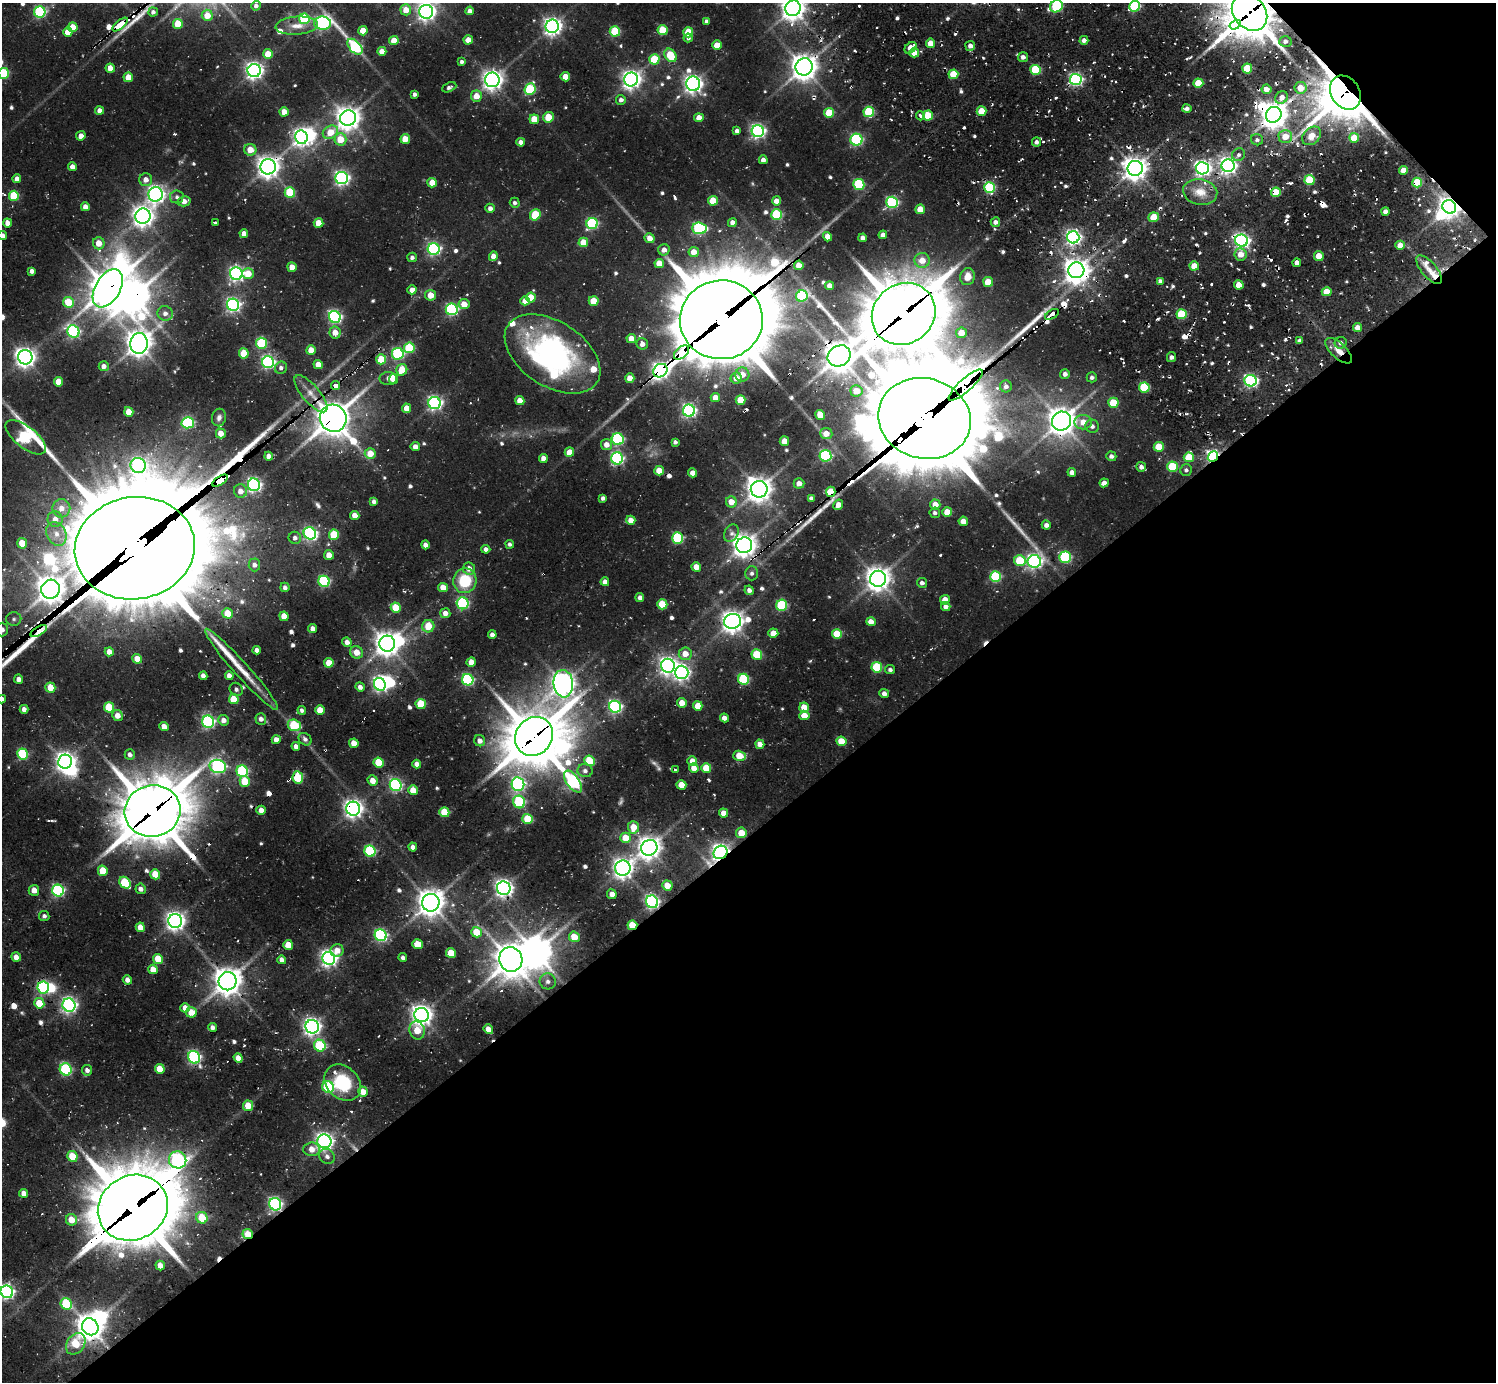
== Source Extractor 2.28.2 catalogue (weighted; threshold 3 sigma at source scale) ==
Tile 12 of 4 x 4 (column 4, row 3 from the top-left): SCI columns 4750-6243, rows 1994-3373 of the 6308 x 6285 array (HDU 1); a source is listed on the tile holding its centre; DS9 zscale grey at full resolution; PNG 1498 x 1384 px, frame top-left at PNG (2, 3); each listed source drawn as its Kron ellipse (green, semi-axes under 4 px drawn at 4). Shown black and unused: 41% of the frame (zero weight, under 2 of 3 exposures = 12% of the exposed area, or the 3 px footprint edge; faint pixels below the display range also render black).
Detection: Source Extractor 2.28.2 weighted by HDU 2 'WHT'; one run over the whole footprint, this tile lists its part. Background 0.152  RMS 0.011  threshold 0.051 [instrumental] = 3 sigma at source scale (4.5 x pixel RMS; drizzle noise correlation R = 1.50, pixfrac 1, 0.05/0.05 arcsec/px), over >= 5 px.
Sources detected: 682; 7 too faint to see at this stretch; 20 inside a brighter object's white glare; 29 cosmic-ray / hot-pixel residue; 8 long thin detections or spike segments (spike, bleed or trail) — neither listed nor drawn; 9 inside a brighter listed object's ellipse — not listed separately; of the other 609, all 500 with FLUX_AUTO >= 2.98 (the completeness limit of this list) listed and drawn (109 fainter detections not listed), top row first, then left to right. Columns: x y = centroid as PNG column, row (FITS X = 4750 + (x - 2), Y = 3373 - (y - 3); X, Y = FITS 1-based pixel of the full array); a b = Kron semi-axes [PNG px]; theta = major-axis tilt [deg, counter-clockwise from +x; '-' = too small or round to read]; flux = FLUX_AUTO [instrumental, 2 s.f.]
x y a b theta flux
256 6 5 4 - 3.6
1056 6 7 6 - 100
1134 6 5 5 - 110
793 8 8 7 - 1100
406 10 5 5 - 16
470 11 4 4 - 6.4
40 12 5 5 - 130
153 12 4 4 - 3.5
426 12 7 7 - 530
1249 12 20 16 -49 3900
207 15 5 5 - 16
304 19 5 5 - 77
707 21 4 4 - 4.9
322 23 8 6 -6 230
178 24 5 5 - 30
120 25 9 4 40 330
1235 25 6 4 31 200
297 26 21 9 4 14
552 26 6 6 - 530
73 27 5 5 - 19
663 30 5 5 - 40
363 31 4 4 - 17
615 31 5 5 - 64
68 32 5 4 - 13
688 32 5 5 - 32
688 38 5 4 - 3
394 40 4 4 - 15
468 40 4 4 - 11
1084 40 4 4 - 5.4
1285 41 6 5 - 4.4
930 43 4 4 - 12
717 45 5 5 - 18
970 46 5 5 - 5.9
355 47 9 5 -48 130
910 48 7 5 42 15
382 51 4 4 - 11
914 53 5 4 - 17
268 54 5 5 - 22
671 55 7 5 -55 38
1023 57 5 5 - 4.6
654 59 5 5 - 47
462 62 4 4 - 3.2
804 67 9 8 - 1300
110 68 4 4 - 11
1247 68 5 5 - 36
1036 70 5 5 - 71
254 71 6 6 - 490
3 73 5 5 - 78
953 74 5 4 - 31
128 77 5 5 - 17
565 77 4 4 - 17
631 79 7 7 - 590
1076 79 6 5 - 230
492 80 7 7 - 650
1198 83 5 4 - 30
693 84 7 7 - 580
449 87 7 4 24 3.4
1300 88 6 6 - 15
530 89 6 5 - 82
1266 89 5 4 - 8.6
1345 93 18 14 -58 3000
415 94 4 4 - 3.5
476 96 5 5 - 13
1282 97 7 6 - 9.5
621 100 5 5 - 4.2
1187 108 4 4 - 4.1
100 110 4 4 - 6.2
981 111 5 4 - 22
284 112 4 4 - 12
869 112 5 5 - 65
829 113 5 5 - 40
1274 115 8 7 - 1400
920 116 4 3 - 4.3
928 116 5 5 - 36
548 117 5 5 - 29
348 118 8 7 - 1000
699 118 5 4 - 12
534 119 5 4 - 20
737 131 4 4 - 4.3
758 131 6 6 - 310
330 132 8 6 32 21
81 136 5 4 - 6.3
1312 136 11 8 44 12
301 137 7 6 - 440
1285 137 7 6 - 18
1354 138 5 5 - 19
340 139 6 6 - 22
405 139 5 4 - 19
856 140 6 6 - 150
1257 140 6 5 - 3.1
521 142 4 4 - 5.9
1036 142 4 4 - 3.8
250 150 6 6 - 15
1238 155 7 6 - 3.5
763 160 4 4 - 5.3
1228 166 6 6 - 470
72 167 4 4 - 8
268 167 8 7 - 900
1135 168 7 7 - 1000
1202 168 6 6 - 360
1403 170 4 4 - 13
342 178 6 6 - 310
17 179 4 4 - 6.5
146 180 6 6 - 7.4
1310 180 5 5 - 51
1417 182 5 5 - 46
432 183 5 4 - 18
859 184 5 5 - 98
989 187 5 5 - 110
290 192 5 5 - 58
1200 192 17 12 -10 18
1276 192 5 4 - 32
155 194 7 7 - 460
14 196 5 5 - 53
177 197 6 6 - 3.4
184 201 6 5 - 7.9
713 201 5 5 - 27
776 201 4 4 - 8.6
892 202 6 5 - 150
515 203 5 5 - 3.5
85 207 4 4 - 9.1
1449 207 7 6 - 620
490 208 4 4 - 5.1
920 209 5 4 - 18
1386 211 4 4 - 5.5
535 215 6 5 - 49
777 215 5 5 - 81
143 216 8 7 - 770
1154 217 5 5 - 21
732 222 4 4 - 6
995 222 5 4 - 4.5
7 223 4 4 - 8.1
215 223 3 3 - 26
319 223 5 4 - 19
592 223 6 5 - 130
699 228 7 5 -5 130
244 233 4 4 - 6.6
883 235 4 4 - 7.6
3 236 4 4 - 5.3
828 237 5 4 - 8.8
1073 237 6 6 - 360
650 238 5 4 - 8.9
863 238 4 4 - 5.2
1242 241 6 6 - 350
583 242 5 4 - 20
99 243 6 6 - 14
1400 245 4 4 - 13
434 249 6 6 - 220
664 250 6 5 - 6.4
694 252 5 5 - 12
1241 254 6 6 - 11
493 256 5 4 - 10
1319 256 5 4 - 16
412 257 5 4 - 3.4
922 260 7 7 - 14
659 263 4 4 - 17
1297 263 4 4 - 7.1
799 265 4 4 - 14
1194 266 4 4 - 17
292 267 4 4 - 12
1076 270 8 8 - 1200
1429 270 17 7 -50 11
32 271 4 4 - 4.7
236 274 6 6 - 300
248 274 6 5 - 18
967 277 8 7 - 13
1160 281 4 4 - 5.4
988 282 5 5 - 23
1239 285 5 4 - 18
830 286 4 4 - 7.3
108 288 21 12 60 2400
412 290 4 4 - 8.7
1327 292 5 4 - 21
431 295 5 5 - 15
802 296 6 5 - 99
531 297 5 5 - 22
525 301 5 4 - 9.2
594 301 5 5 - 23
68 302 5 5 - 33
464 304 5 5 - 13
233 305 6 6 - 280
452 309 6 5 - 160
165 313 8 7 - 6.1
904 314 33 30 38 6800
1052 314 8 3 33 18
1182 314 5 5 - 56
335 317 6 5 - 230
721 320 41 39 5 13000
1357 327 4 4 - 7.9
73 332 6 6 - 190
335 333 6 5 - 12
961 333 5 5 - 13
631 338 5 4 - 9.8
1300 341 4 4 - 5.3
139 343 10 8 87 1200
261 343 5 5 - 79
1341 343 6 5 - 4.2
642 344 5 5 - 7.2
409 348 5 5 - 65
311 350 4 4 - 16
1339 351 17 7 -43 13
244 353 5 5 - 30
681 353 9 5 40 1200
398 354 6 6 - 130
552 354 53 32 -33 250
839 356 12 10 32 1800
25 357 7 7 - 660
1171 357 5 4 - 3.2
381 359 5 5 - 34
268 362 6 6 - 230
318 365 4 4 - 14
104 366 5 5 - 6.2
281 368 6 6 - 3.6
402 370 6 5 - 25
660 371 7 6 - 670
1065 374 5 5 - 4.7
742 375 7 7 - 12
1092 377 5 5 - 3.2
630 378 4 4 - 10
736 378 5 5 - 11
388 379 8 6 1 4.9
394 379 5 4 - 9.9
1251 381 6 5 - 230
59 382 5 4 - 18
336 385 4 4 - 66
966 385 22 6 42 2300
1006 386 6 6 - 3.9
1144 387 5 5 - 68
856 391 6 5 - 18
311 394 23 8 -49 13
715 398 4 4 - 13
520 400 4 4 - 13
741 400 5 5 - 25
434 403 6 6 - 280
1113 403 5 5 - 30
407 408 5 4 - 12
689 411 6 6 - 250
129 412 5 4 - 17
820 415 5 4 - 18
219 417 9 7 77 4.4
333 418 14 13 - 2300
924 418 47 40 -14 24000
1062 421 10 9 - 1400
1083 422 9 7 -3 15
188 423 6 5 - 130
1092 426 7 6 - 4.9
221 433 5 5 - 12
826 434 6 5 - 11
26 437 24 10 -38 190
618 439 6 6 - 130
784 441 5 4 - 16
675 442 4 4 - 3.2
606 445 5 5 - 9
415 447 4 4 - 6.9
1159 447 5 5 - 31
569 452 5 4 - 15
370 453 5 5 - 19
269 456 4 4 - 6.8
825 456 6 5 - 150
1111 456 5 4 - 4.3
1189 457 5 5 - 35
1213 457 5 4 - 270
543 458 4 4 - 8.1
617 458 6 6 - 180
138 465 7 7 - 300
1141 467 5 5 - 4.6
1172 467 5 5 - 60
1186 470 6 6 - 3
659 471 5 5 - 20
1072 472 4 4 - 6.2
692 473 4 4 - 8.9
220 481 9 4 33 1500
799 483 5 5 - 8
1104 483 4 4 - 7.6
254 485 6 6 - 260
759 489 8 8 - 1100
240 491 7 6 - 9
831 492 5 4 - 37
603 498 4 4 - 3.9
811 498 4 4 - 3.8
374 501 4 4 - 4.2
731 502 5 5 - 13
935 504 5 5 - 12
838 505 5 4 - 11
61 508 9 9 - 9.9
947 512 5 5 - 19
935 513 5 5 - 3.3
355 515 4 4 - 12
55 519 8 7 - 9.6
631 520 4 4 - 9
963 521 5 4 - 12
1046 525 4 4 - 5.1
310 533 6 6 - 200
731 533 9 6 60 4.7
56 534 12 9 -62 11
334 535 5 5 - 41
295 538 6 6 - 4
677 538 5 5 - 100
22 543 5 5 - 20
510 544 4 4 - 3
425 545 4 4 - 6
744 545 8 7 - 1100
135 548 60 51 9 37000
486 549 4 4 - 4.2
329 555 5 4 - 11
1065 557 6 5 - 100
1020 561 6 5 - 47
1034 561 6 6 - 340
254 565 6 6 - 4.9
696 567 5 4 - 14
469 569 6 6 - 8.2
752 573 7 6 - 3.4
995 577 5 5 - 86
878 579 8 8 - 1100
324 581 6 5 - 130
465 581 12 11 - 45
605 582 4 4 - 6.9
922 583 5 4 - 4.2
285 587 5 4 - 4
443 587 5 4 - 15
51 589 9 9 - 1300
749 590 5 4 - 5.1
640 598 4 4 - 4.8
945 600 5 4 - 13
463 603 6 6 - 120
662 604 5 5 - 40
782 605 5 5 - 88
946 606 5 4 - 5.1
396 607 5 5 - 30
227 613 5 5 - 21
445 613 5 5 - 7.2
284 616 5 4 - 14
14 619 7 7 - 3.5
733 621 8 7 - 930
871 622 5 4 - 9.6
428 626 6 6 - 23
313 628 4 4 - 6.1
2 629 7 6 - 4.9
39 631 9 3 29 28
773 633 5 4 - 13
837 634 5 5 - 35
492 635 4 4 - 5.2
347 642 5 4 - 6.1
387 644 8 8 - 1100
257 650 4 4 - 5.2
109 652 4 4 - 8.2
357 652 6 6 - 12
685 654 6 6 - 13
757 655 5 5 - 45
137 659 5 4 - 15
471 662 5 4 - 11
329 663 5 4 - 19
668 666 7 7 - 500
877 667 5 5 - 66
242 669 54 7 -48 26
890 670 5 4 - 3.3
682 672 7 6 - 390
203 676 4 4 - 5.8
229 676 4 4 - 6.5
19 679 4 4 - 5
744 679 5 5 - 92
468 680 6 5 - 150
380 684 6 5 - 300
563 684 14 10 -85 990
50 687 5 5 - 19
360 687 4 4 - 4.2
236 689 7 6 - 3.1
884 693 5 4 - 5.4
2 699 4 4 - 5.9
234 699 5 5 - 30
682 703 5 4 - 12
421 704 5 5 - 42
698 706 5 5 - 13
109 707 5 5 - 43
615 707 6 6 - 220
804 707 5 5 - 19
24 709 4 4 - 5.2
302 710 4 4 - 3.3
320 710 5 5 - 17
118 715 6 5 - 9.4
804 715 5 5 - 15
724 718 4 4 - 6.7
261 719 6 5 - 5.1
223 720 5 5 - 7.3
208 722 6 6 - 210
294 725 7 5 -22 56
164 727 5 4 - 9
534 736 20 18 49 4400
305 739 7 5 -42 4
276 740 4 4 - 7.7
480 741 6 5 - 6.2
841 741 5 5 - 24
354 743 5 4 - 14
760 744 5 4 - 8.1
296 746 4 4 - 5.6
22 754 5 5 - 85
130 755 5 5 - 4.4
740 756 6 5 - 23
589 761 5 5 - 38
692 761 5 5 - 11
65 762 7 7 - 640
379 763 5 5 - 33
417 764 4 4 - 6.6
218 766 8 6 -14 250
694 768 5 4 - 10
706 768 5 5 - 26
675 770 3 3 - 3.9
242 771 6 5 - 120
585 771 7 6 - 4.3
298 777 6 5 - 63
245 781 5 5 - 32
373 781 5 5 - 11
573 782 13 6 -54 240
518 784 7 6 - 230
396 785 6 5 - 180
681 785 5 4 - 17
413 790 5 4 - 19
519 802 6 6 - 93
353 809 7 7 - 560
261 810 5 4 - 8
153 811 28 26 14 5500
444 812 5 5 - 38
723 813 4 4 - 9.2
528 819 5 5 - 40
634 827 6 5 - 18
741 833 5 5 - 19
626 838 5 5 - 23
413 847 4 4 - 5.8
649 848 8 7 - 970
370 851 6 5 - 110
720 852 7 6 - 530
623 868 7 7 - 660
103 871 5 4 - 25
155 874 5 5 - 21
125 883 6 5 - 59
667 886 5 5 - 18
504 888 7 6 - 530
141 889 5 5 - 5.5
34 890 5 5 - 8.3
58 890 6 5 - 160
612 894 5 4 - 9.1
652 902 6 6 - 270
431 903 9 8 - 1300
44 916 5 5 - 3.3
175 921 7 7 - 630
632 925 5 4 - 28
140 927 5 4 - 10
477 932 5 5 - 29
381 935 6 5 - 180
574 937 5 5 - 20
417 944 5 5 - 22
288 945 5 4 - 16
337 950 6 6 - 10
451 953 5 5 - 26
16 957 5 4 - 7
329 958 7 6 - 430
403 958 4 4 - 3.6
158 959 5 5 - 23
511 959 12 11 - 2000
282 960 4 4 - 5.7
153 969 5 4 - 12
127 980 5 4 - 5.8
228 981 9 9 - 1500
548 981 8 8 - 5.4
43 988 6 5 - 130
39 1003 5 5 - 27
69 1005 7 6 - 360
185 1008 4 4 - 8.6
191 1012 5 5 - 14
422 1015 7 7 - 780
212 1027 4 4 - 4.7
312 1027 7 6 - 470
488 1029 5 4 - 11
417 1030 9 7 -72 19
320 1046 6 5 - 65
194 1057 6 5 - 190
238 1058 5 4 - 8
66 1069 6 6 - 130
160 1069 5 5 - 21
87 1070 5 5 - 4.8
343 1083 20 16 -44 64
328 1087 6 5 - 100
363 1092 5 5 - 13
248 1106 5 5 - 17
324 1141 7 7 - 490
312 1149 8 7 - 10
72 1156 5 5 - 29
327 1156 8 7 - 4.7
178 1160 9 8 - 200
24 1193 4 4 - 6.6
275 1204 6 6 - 240
133 1208 36 32 30 9100
202 1218 6 5 - 32
71 1220 6 5 - 16
248 1234 5 5 - 22
160 1266 5 4 - 11
7 1292 6 6 - 300
66 1304 6 5 - 73
90 1327 9 8 - 1300
76 1344 12 8 55 32
Overlapping masked pixels (flux is a lower limit): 48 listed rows (the first 20) at x y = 1249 12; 120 25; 1235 25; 1345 93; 1274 115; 268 167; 1417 182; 1276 192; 1449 207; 1242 241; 799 265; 1076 270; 108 288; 904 314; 1052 314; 721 320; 1339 351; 681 353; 839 356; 660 371
Isophote crosses this tile's border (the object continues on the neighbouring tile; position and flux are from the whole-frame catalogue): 12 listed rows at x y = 1056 6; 1134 6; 793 8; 426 12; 1249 12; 207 15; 3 73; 14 196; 3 236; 2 629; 2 699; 7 1292